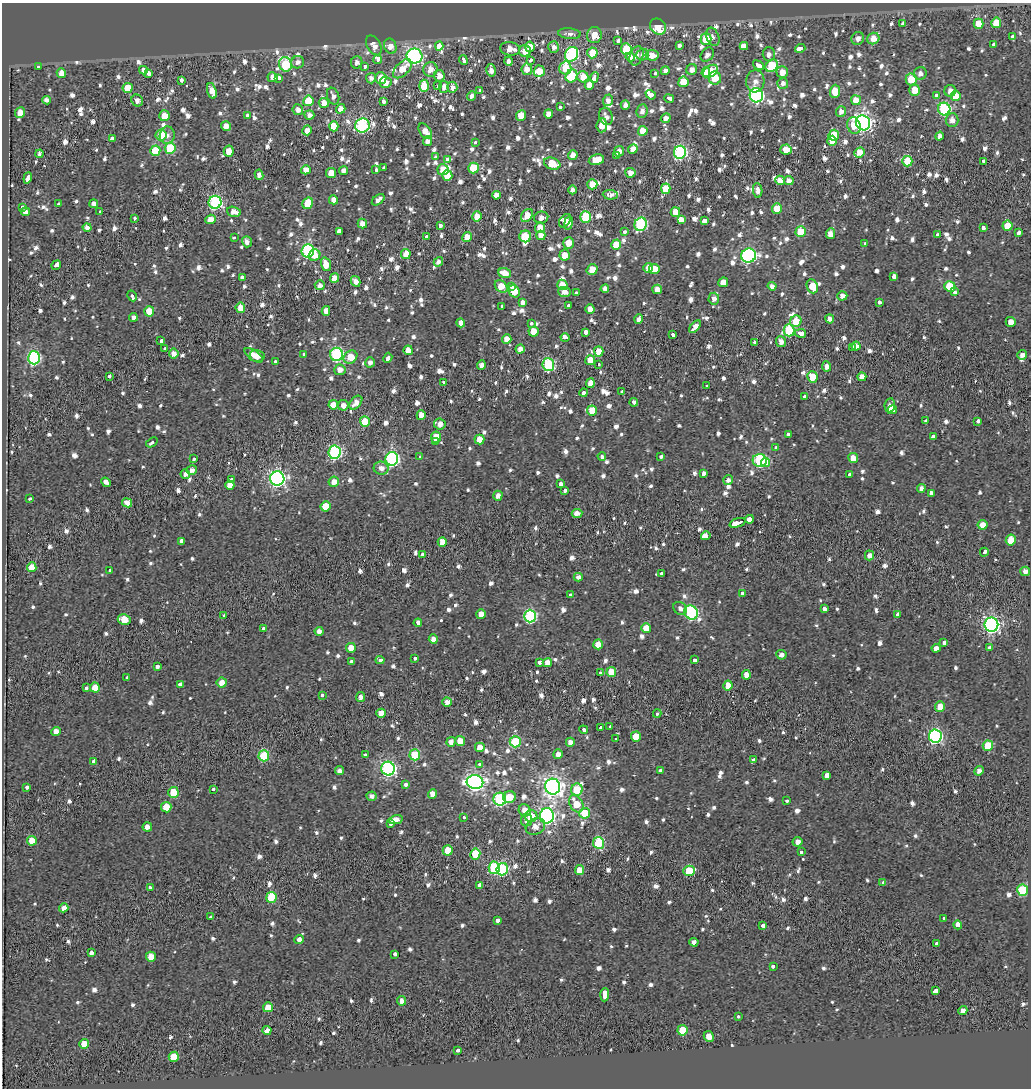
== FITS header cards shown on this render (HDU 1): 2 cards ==
NAXIS1  =                 1029
NAXIS2  =                 1086

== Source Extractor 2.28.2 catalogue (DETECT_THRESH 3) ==
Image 1029 x 1086 px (HDU 1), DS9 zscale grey, 1 PNG px = 1 image px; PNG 1033 x 1090 px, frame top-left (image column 1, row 1086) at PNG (2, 3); each listed source drawn as its Kron ellipse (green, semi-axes under 4 px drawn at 4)
Background -0.155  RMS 0.097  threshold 0.291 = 3 sigma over >= 5 px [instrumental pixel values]
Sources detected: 1315; of the 1315, the 500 brightest by FLUX_AUTO listed and drawn (815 fainter detections omitted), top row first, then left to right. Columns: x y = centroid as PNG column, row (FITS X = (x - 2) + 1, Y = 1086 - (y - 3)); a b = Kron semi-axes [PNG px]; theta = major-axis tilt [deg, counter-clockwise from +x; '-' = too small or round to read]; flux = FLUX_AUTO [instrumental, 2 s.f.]
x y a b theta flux
996 23 5 5 - 170
903 24 4 3 - 88
979 24 5 5 - 150
658 27 8 7 - 160
570 34 11 5 -4 43
594 35 8 7 - 97
713 37 9 6 -68 34
1013 37 3 3 - 72
858 38 7 6 - 45
706 39 5 5 - 220
873 39 6 5 - 110
618 41 3 3 - 110
374 45 11 6 -59 62
679 45 3 3 - 180
994 45 3 3 - 94
390 46 8 6 -68 60
439 46 4 3 - 1100
744 46 4 3 - 690
530 47 5 4 - 88
553 47 6 5 - 39
800 48 5 3 - 250
510 49 10 6 -9 75
626 49 6 5 - 230
525 51 6 6 - 82
592 53 5 5 - 160
571 54 8 6 61 1100
769 54 7 6 - 39
643 55 6 5 - 34
652 55 7 5 -8 76
707 55 8 6 52 33
415 56 8 7 - 1900
636 56 10 6 69 32
630 57 5 3 - 880
378 59 4 3 - 150
463 60 5 3 - 360
530 60 4 3 - 38
509 61 4 4 - 33
298 62 7 6 - 32
357 62 6 5 - 39
285 64 7 6 - 600
758 65 6 3 -38 190
39 66 3 3 - 78
365 66 3 3 - 72
772 66 7 5 48 340
565 68 6 6 - 140
402 69 11 6 47 120
430 69 7 7 - 71
527 69 6 5 - 54
143 70 4 4 - 40
491 70 6 5 - 42
692 70 5 5 - 44
539 71 5 5 - 120
665 71 4 4 - 43
710 71 8 5 35 250
706 72 5 4 - 100
782 72 6 5 - 75
61 73 5 4 - 56
655 73 3 3 - 47
920 73 6 6 - 34
148 74 4 3 - 140
439 76 5 5 - 62
571 76 7 5 58 400
272 77 5 5 - 42
583 77 6 5 - 95
594 77 5 3 - 200
279 78 4 3 - 120
371 78 5 5 - 32
381 78 6 5 - 110
715 78 6 6 - 120
911 79 6 5 - 160
182 81 3 3 - 620
755 81 11 9 84 56
385 82 6 5 - 54
683 82 5 5 - 160
783 83 5 5 - 35
589 85 5 4 - 79
424 86 6 5 - 210
437 86 3 3 - 47
444 87 6 5 - 46
452 87 5 5 - 41
128 88 5 5 - 140
480 90 4 3 - 97
915 90 5 5 - 96
212 91 8 4 -72 65
835 91 7 5 88 140
950 91 6 6 - 49
651 95 5 4 - 280
756 95 7 6 - 1500
936 95 3 3 - 43
333 96 9 6 -69 38
472 96 5 4 - 39
956 96 5 5 - 97
669 98 5 3 - 260
46 100 4 4 - 39
137 100 6 5 - 39
608 100 6 5 - 40
856 100 5 5 - 83
308 101 5 5 - 240
383 101 4 3 - 170
324 103 5 5 - 59
625 105 4 4 - 40
560 106 3 3 - 56
341 109 5 4 - 60
944 109 6 6 - 850
298 110 5 5 - 40
642 111 7 5 81 38
841 111 5 5 - 39
20 112 5 5 - 75
548 114 4 4 - 65
247 115 3 3 - 230
309 115 5 4 - 33
521 115 5 5 - 140
164 116 5 5 - 83
606 116 9 6 -72 39
666 118 5 4 - 44
952 120 7 6 - 49
863 123 7 7 - 2800
362 125 7 7 - 1200
602 125 7 5 85 90
226 126 5 4 - 50
334 126 5 5 - 150
854 126 8 6 -71 120
307 130 5 5 - 54
425 131 9 5 -54 59
643 131 5 5 - 88
161 135 5 5 - 150
167 135 9 7 78 39
834 135 5 5 - 130
940 136 4 4 - 37
112 138 4 3 - 160
427 141 5 4 - 40
832 141 5 5 - 67
475 142 4 3 - 110
170 148 5 5 - 400
633 149 5 4 - 56
786 149 6 5 - 85
155 151 5 5 - 200
229 151 6 5 - 79
619 151 5 5 - 40
680 152 6 6 - 1200
860 152 5 5 - 110
40 154 4 4 - 33
573 155 5 4 - 58
616 156 3 3 - 110
436 157 3 3 - 34
448 159 4 3 - 100
596 160 8 5 12 120
907 161 5 5 - 260
983 161 3 3 - 90
552 164 8 5 -21 160
384 168 3 3 - 82
473 168 5 5 - 280
376 169 3 3 - 91
306 170 5 4 - 60
344 170 4 4 - 33
443 170 5 5 - 110
331 173 5 5 - 100
630 173 5 5 - 42
259 175 5 4 - 36
447 176 5 5 - 160
28 178 6 3 71 230
780 180 5 4 - 76
789 180 5 4 - 34
592 184 5 5 - 120
666 189 5 5 - 140
573 190 4 4 - 36
758 190 7 4 -82 39
496 195 4 4 - 56
610 195 7 4 -4 34
333 200 4 4 - 60
378 200 7 4 38 38
215 202 6 6 - 1100
308 203 6 5 - 180
59 204 3 3 - 180
94 204 4 4 - 36
23 207 4 3 - 62
777 208 5 5 - 130
25 212 4 4 - 48
100 212 3 3 - 72
234 212 7 5 -16 59
675 212 5 4 - 84
527 215 7 5 54 95
477 216 5 5 - 88
586 217 5 5 - 370
134 218 3 3 - 61
541 218 7 6 - 44
211 219 5 4 - 73
681 220 4 3 - 1400
565 221 7 5 51 57
705 221 4 3 - 1200
362 223 5 4 - 60
568 223 7 4 80 39
641 224 7 6 - 830
440 225 3 3 - 71
1007 226 5 5 - 190
87 227 4 4 - 38
540 227 5 5 - 70
983 228 4 3 - 91
339 231 4 3 - 1000
624 231 3 3 - 57
801 232 5 5 - 230
1019 233 4 3 - 140
830 234 5 4 - 55
541 235 5 4 - 73
938 235 3 3 - 120
525 236 6 6 - 210
426 237 3 3 - 48
467 237 5 4 - 110
234 238 3 3 - 58
247 242 6 5 - 35
568 243 6 5 - 80
865 244 3 3 - 88
616 245 5 5 - 150
308 251 6 6 - 1100
406 254 5 5 - 130
315 255 6 5 - 71
565 255 5 5 - 96
749 256 7 7 - 1700
438 262 5 4 - 33
326 264 7 5 -71 100
56 265 5 3 - 320
648 268 5 4 - 51
592 269 6 5 - 110
654 269 5 5 - 110
505 273 6 5 - 84
242 277 3 3 - 560
894 277 4 3 - 270
334 278 5 4 - 83
356 281 5 4 - 46
723 282 5 5 - 83
320 285 5 5 - 36
562 285 5 5 - 100
501 286 7 5 -42 120
772 286 4 4 - 35
812 286 7 5 -68 130
512 287 3 3 - 37
950 287 5 5 - 250
605 289 4 4 - 36
657 289 5 4 - 66
514 291 6 5 - 140
564 292 6 5 - 49
954 292 3 3 - 73
576 293 4 3 - 75
132 296 5 3 - 37
842 296 5 4 - 41
714 299 6 5 - 34
522 302 4 3 - 160
879 302 4 3 - 100
569 306 4 3 - 190
502 307 3 3 - 87
240 308 5 5 - 91
590 309 4 4 - 51
149 311 5 5 - 130
326 311 5 4 - 45
133 317 4 4 - 37
639 319 5 4 - 33
830 319 4 4 - 38
796 321 6 5 - 130
1011 322 5 5 - 58
461 323 5 4 - 48
531 324 3 3 - 63
695 327 7 4 49 59
789 330 6 5 - 510
534 331 5 5 - 120
586 332 3 3 - 270
801 333 5 4 - 190
672 334 3 3 - 160
565 337 4 3 - 440
507 339 5 5 - 66
161 340 3 3 - 580
754 342 3 3 - 83
781 342 5 5 - 43
856 346 4 4 - 56
852 347 3 3 - 37
165 349 3 3 - 49
520 349 4 4 - 50
408 350 5 4 - 71
599 351 5 4 - 94
174 353 5 5 - 44
304 354 3 3 - 49
336 354 6 6 - 1100
254 355 10 5 -36 55
1022 355 5 4 - 40
257 356 7 6 - 80
350 357 7 6 - 120
34 358 6 6 - 1100
388 358 5 3 - 270
590 360 5 5 - 130
275 362 4 3 - 91
370 362 5 4 - 33
481 365 5 4 - 45
548 365 6 6 - 760
599 365 3 3 - 63
827 366 5 4 - 45
340 370 5 5 - 55
109 376 3 3 - 71
812 377 5 5 - 130
862 377 4 4 - 52
443 382 3 3 - 54
590 383 5 4 - 55
707 386 3 3 - 130
622 391 3 3 - 99
584 393 4 3 - 100
804 396 3 3 - 45
634 402 4 3 - 140
356 403 8 5 48 58
333 405 5 4 - 65
343 405 5 5 - 49
890 405 7 5 82 41
592 410 5 5 - 120
893 410 4 4 - 39
421 415 5 4 - 59
365 421 5 5 - 160
926 421 3 3 - 60
978 421 3 3 - 190
440 424 6 5 - 42
788 434 4 3 - 39
436 437 5 5 - 130
934 437 4 3 - 430
479 439 5 5 - 94
152 442 6 3 35 52
436 442 3 3 - 65
776 447 3 3 - 65
334 452 6 6 - 1200
602 456 4 3 - 75
420 457 3 3 - 450
661 457 4 3 - 79
853 458 5 5 - 68
193 459 3 3 - 60
392 459 7 6 - 1500
760 460 7 6 - 790
765 462 5 4 - 90
381 468 7 6 - 42
192 470 5 5 - 37
185 474 5 4 - 36
703 474 4 3 - 130
849 474 4 3 - 250
277 479 7 7 - 2600
231 480 3 3 - 52
728 480 5 5 - 34
106 482 5 3 - 220
334 482 5 5 - 65
560 484 4 3 - 240
230 485 4 4 - 94
921 488 4 4 - 32
565 490 3 3 - 60
931 493 4 3 - 140
498 496 5 4 - 35
30 499 3 3 - 69
127 503 5 4 - 50
326 506 5 5 - 140
577 513 5 4 - 44
749 519 4 3 - 300
737 523 8 3 19 590
983 525 5 5 - 86
706 536 5 3 - 1900
1011 540 5 5 - 110
182 541 4 3 - 280
442 542 5 4 - 84
984 552 4 3 - 93
422 554 3 3 - 52
869 555 5 4 - 44
32 567 5 4 - 90
110 570 3 3 - 45
1025 571 5 5 - 38
661 573 4 3 - 120
578 577 4 3 - 130
742 593 3 3 - 45
571 595 3 3 - 42
680 608 7 6 - 34
824 609 4 3 - 210
691 613 7 6 - 1100
481 614 5 4 - 65
898 614 4 3 - 150
224 615 3 3 - 39
530 616 6 6 - 940
124 619 6 5 - 130
418 623 4 3 - 100
991 625 7 7 - 2600
646 628 5 4 - 120
264 629 3 3 - 57
319 631 4 4 - 39
433 639 4 4 - 49
944 643 4 3 - 150
598 644 5 5 - 74
351 648 5 5 - 75
936 648 4 3 - 430
989 648 4 3 - 76
781 655 5 5 - 36
414 659 3 3 - 67
380 660 4 3 - 150
695 660 4 3 - 93
351 661 4 3 - 70
539 662 4 3 - 88
547 663 4 4 - 62
157 666 3 3 - 83
611 672 5 5 - 140
600 673 3 3 - 45
746 675 4 4 - 58
127 677 3 3 - 46
222 683 5 5 - 71
181 685 3 3 - 750
728 685 5 4 - 77
87 688 3 3 - 100
95 688 5 5 - 110
322 695 3 3 - 40
361 697 5 4 - 42
447 702 4 4 - 51
940 707 5 5 - 78
381 713 5 4 - 64
657 713 4 3 - 42
601 727 3 3 - 87
610 727 4 3 - 160
584 730 4 3 - 150
56 731 4 4 - 56
935 736 6 6 - 1300
636 737 5 5 - 120
616 739 3 3 - 58
460 741 5 5 - 120
451 742 5 5 - 44
515 742 5 5 - 400
570 742 4 4 - 55
988 746 5 5 - 290
480 747 5 5 - 90
558 754 5 5 - 48
365 755 3 3 - 63
415 755 5 5 - 270
264 756 5 5 - 460
753 760 4 3 - 59
94 761 3 3 - 240
480 764 3 3 - 54
388 769 7 6 - 1800
339 771 4 4 - 35
661 771 3 3 - 150
979 771 5 4 - 36
827 776 4 4 - 400
475 782 8 7 - 3000
405 785 4 3 - 130
27 787 3 3 - 100
553 787 8 7 - 4300
213 789 3 3 - 63
577 790 6 6 - 180
173 792 5 5 - 190
432 794 5 4 - 64
372 796 5 4 - 33
509 797 6 5 - 110
500 799 6 6 - 860
787 800 3 3 - 69
576 804 9 6 -59 130
166 807 5 5 - 130
525 810 6 5 - 75
585 813 5 5 - 280
531 816 6 6 - 120
547 816 7 7 - 2300
463 817 4 3 - 110
396 820 7 4 11 78
526 820 6 5 - 41
390 824 3 3 - 140
535 826 10 8 28 53
147 827 4 4 - 50
32 841 5 5 - 130
798 842 5 4 - 37
598 843 6 5 - 420
448 850 5 5 - 140
801 852 3 3 - 43
475 854 5 5 - 230
494 868 6 5 - 540
502 869 6 5 - 780
579 870 5 4 - 96
689 871 6 5 - 230
883 883 3 3 - 49
480 885 4 3 - 320
150 888 3 3 - 64
1023 890 5 5 - 450
271 897 5 5 - 340
64 908 5 4 - 56
211 917 4 3 - 89
943 918 3 3 - 50
498 920 4 3 - 140
958 925 4 3 - 320
763 926 4 3 - 120
299 940 4 4 - 43
694 942 4 4 - 44
936 944 3 3 - 82
91 953 4 3 - 170
395 954 4 3 - 84
151 957 5 5 - 89
773 966 4 3 - 79
935 991 4 3 - 460
605 995 6 3 87 610
402 1001 4 4 - 41
268 1007 5 4 - 79
963 1011 4 4 - 39
738 1017 3 3 - 100
682 1030 5 5 - 190
267 1031 4 4 - 47
709 1036 6 5 - 68
84 1044 5 4 - 84
457 1050 4 3 - 64
174 1057 5 5 - 140
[815 fainter detections neither listed nor drawn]